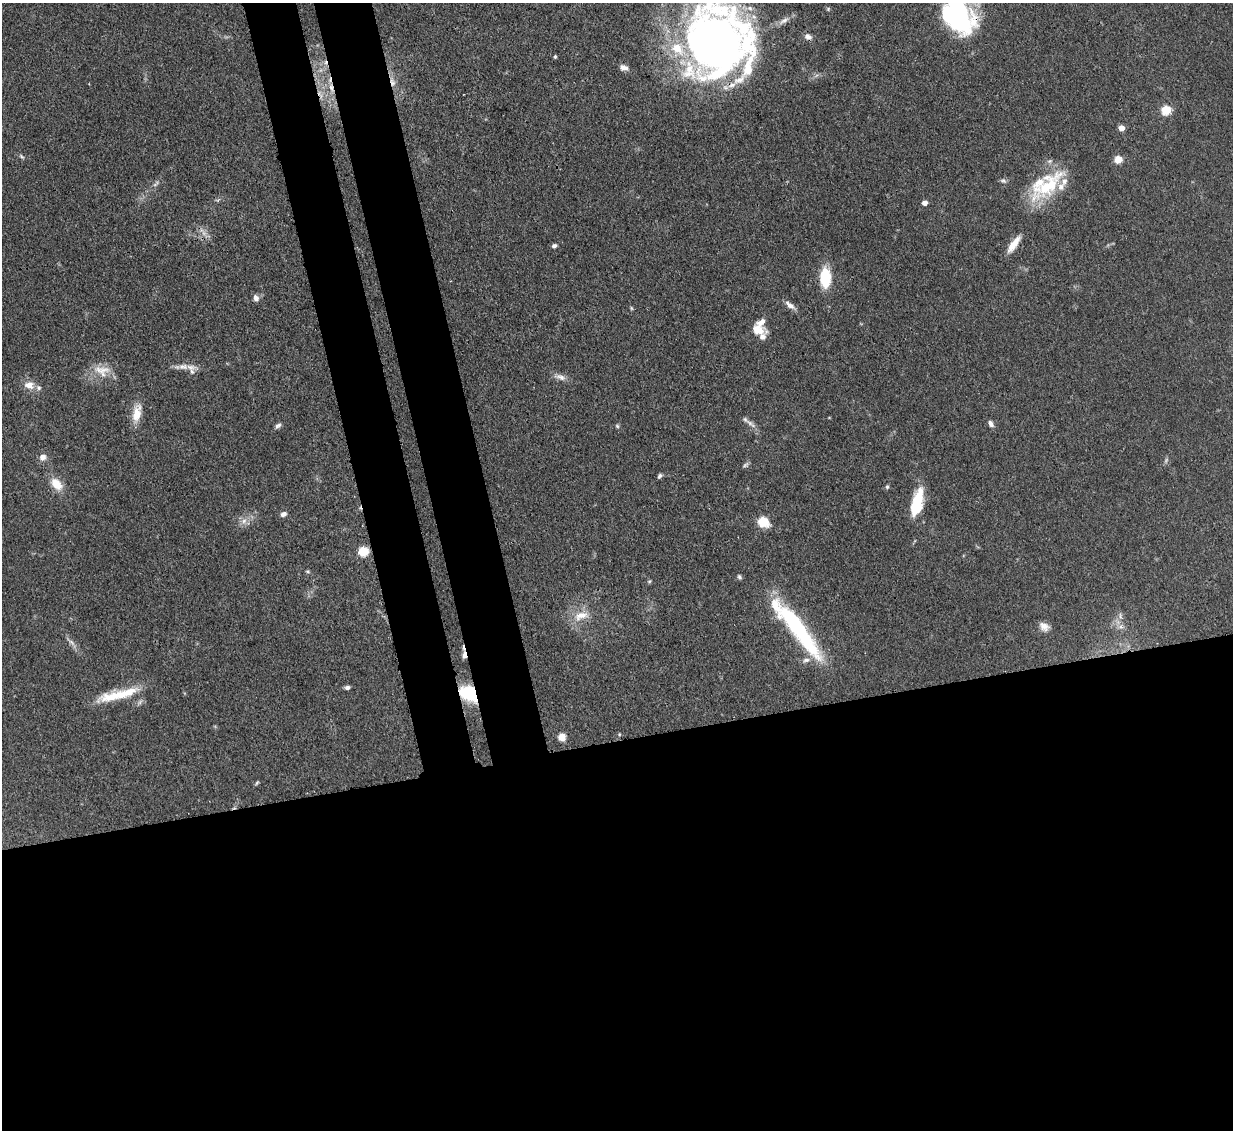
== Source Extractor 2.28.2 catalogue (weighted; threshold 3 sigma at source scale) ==
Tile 15 of 4 x 4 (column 3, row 4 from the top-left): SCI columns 2544-3774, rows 213-1340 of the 5083 x 5061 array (HDU 1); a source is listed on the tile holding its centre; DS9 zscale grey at full resolution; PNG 1235 x 1132 px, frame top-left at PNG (2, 3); no overlay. Shown black and unused: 41% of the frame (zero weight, under 3 of 4 exposures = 9% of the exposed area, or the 3 px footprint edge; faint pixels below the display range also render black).
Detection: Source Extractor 2.28.2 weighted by HDU 2 'WHT'; one run over the whole footprint, this tile lists its part. Background 0.124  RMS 0.0049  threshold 0.0222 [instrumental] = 3 sigma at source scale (4.5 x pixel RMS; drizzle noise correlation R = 1.50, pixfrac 1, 0.05/0.05 arcsec/px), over >= 5 px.
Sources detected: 74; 4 too faint to see at this stretch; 1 inside a brighter object's white glare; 1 cosmic-ray / hot-pixel residue — not listed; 12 inside a brighter listed object's ellipse — not listed separately; the other 56 listed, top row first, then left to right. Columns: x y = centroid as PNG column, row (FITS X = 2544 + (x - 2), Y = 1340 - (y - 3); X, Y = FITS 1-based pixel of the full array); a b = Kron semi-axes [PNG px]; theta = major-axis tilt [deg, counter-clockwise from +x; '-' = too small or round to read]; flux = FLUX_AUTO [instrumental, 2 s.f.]
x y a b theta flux
828 9 5 5 - 0.67
959 16 41 25 -66 75
784 21 16 6 30 3.2
808 37 10 6 -19 2.3
717 42 61 56 -67 430
555 57 4 3 - 0.74
624 68 10 7 -17 2.6
392 82 15 6 -72 3.5
331 88 16 6 -75 4.3
1166 110 5 5 - 27
1121 128 4 4 - 6.1
22 157 9 4 -45 0.86
1118 159 5 5 - 11
1003 181 9 5 -30 1.2
1045 187 34 25 75 25
925 203 4 4 - 3.6
1014 244 23 7 54 6.7
554 246 5 5 - 1.4
825 278 22 11 -88 16
256 298 8 6 -71 2.4
790 305 14 6 -37 3.1
758 330 20 11 -9 6.2
191 367 22 7 -5 4.7
103 370 29 11 -4 8
560 377 17 7 -17 3.1
29 385 14 10 -12 5
137 413 24 10 79 7.7
751 424 20 5 -39 2.6
991 424 8 5 -56 2.1
278 426 9 6 33 1.5
617 426 6 4 -47 0.73
42 457 7 6 - 3.3
745 465 9 5 25 1.1
659 476 7 4 57 1
56 484 14 9 -47 8.9
887 487 6 5 - 0.77
917 502 29 11 76 20
283 514 7 6 - 1.9
244 521 9 7 5 2.5
763 522 6 5 - 36
363 551 5 5 - 33
308 571 6 4 -20 0.7
739 577 7 5 -52 0.97
649 581 6 4 1 0.66
581 616 23 11 17 8.2
1044 627 13 9 -38 3.4
1121 627 8 5 -11 1.7
797 628 76 15 -53 61
71 642 12 5 -45 2.1
464 655 9 5 -90 3.3
347 687 6 5 - 1.4
469 693 19 13 -35 24
112 697 40 14 14 15
619 734 5 3 - 0.45
562 737 7 7 - 4.7
257 783 6 4 58 0.71
Overlapping masked pixels (flux is a lower limit): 6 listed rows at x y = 959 16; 717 42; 392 82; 331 88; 464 655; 469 693
Isophote crosses this tile's border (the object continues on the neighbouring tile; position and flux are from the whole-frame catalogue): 2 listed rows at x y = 959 16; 717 42